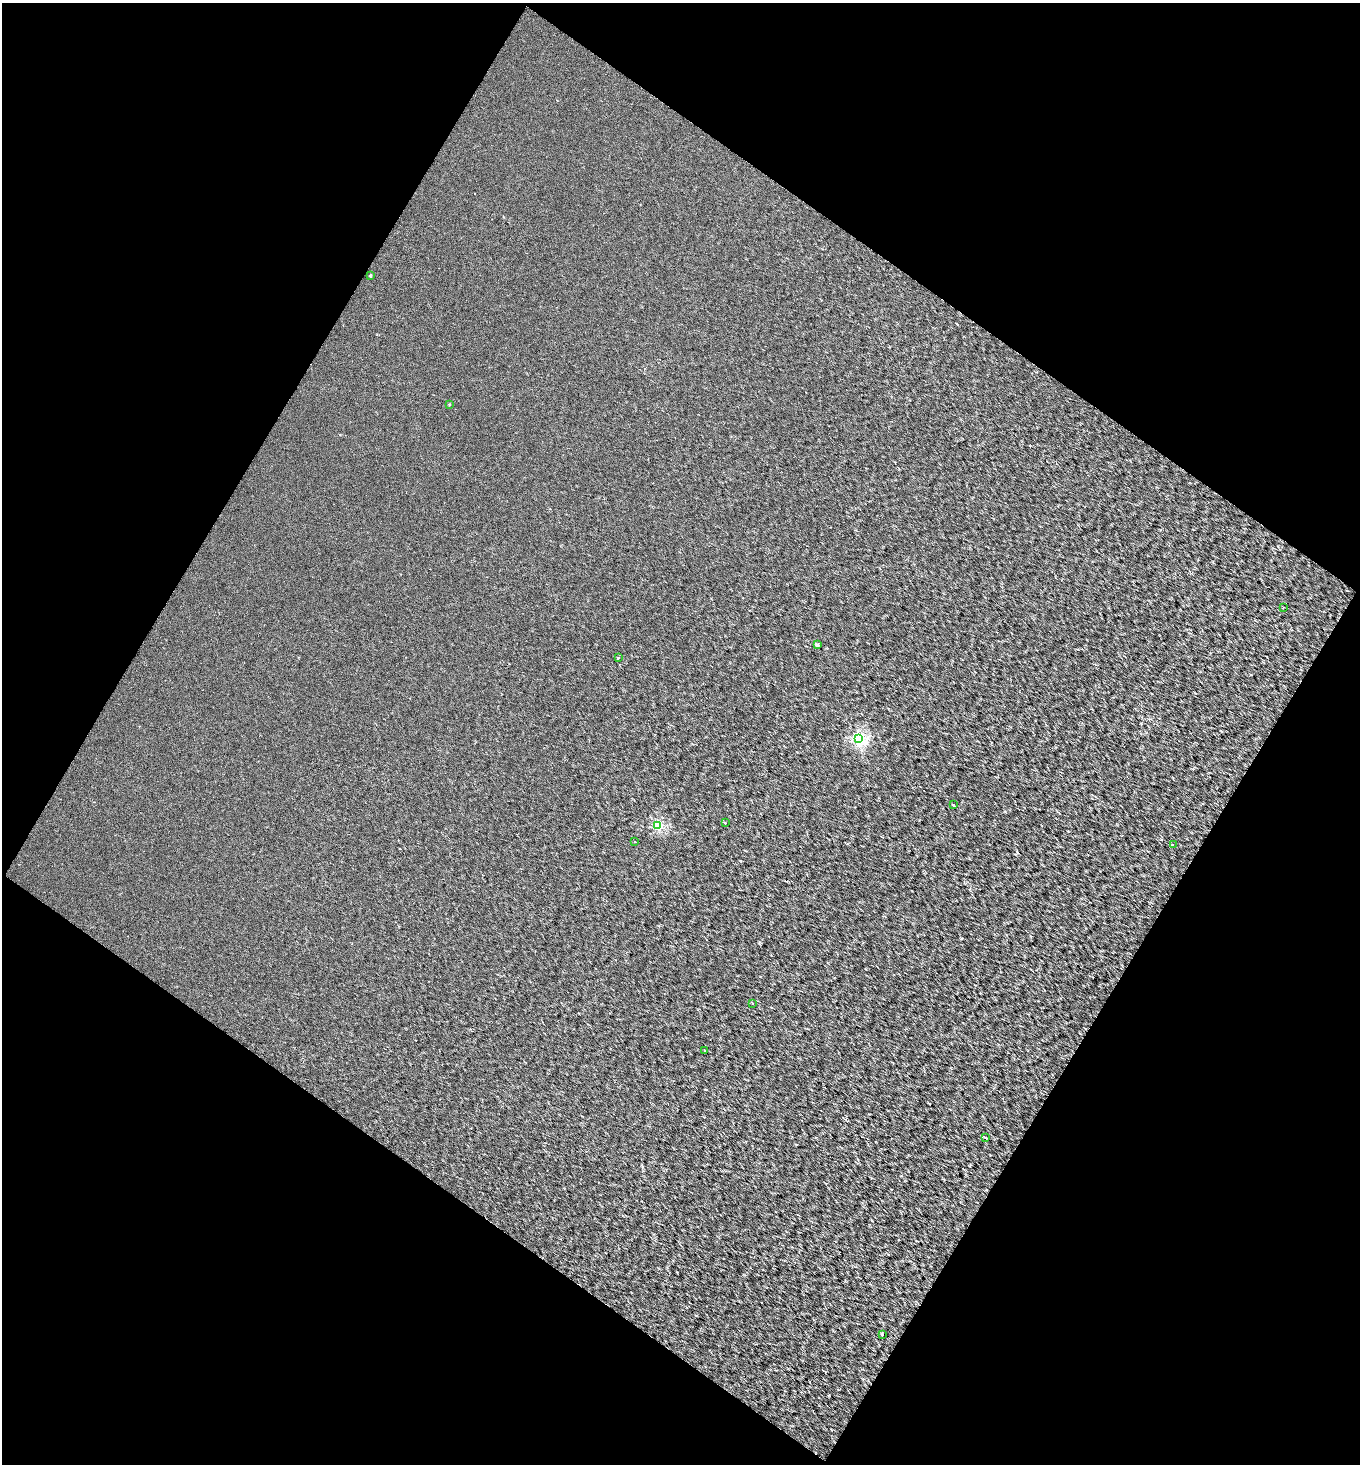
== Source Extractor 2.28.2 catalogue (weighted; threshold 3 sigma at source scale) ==
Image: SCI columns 128-2843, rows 2-2924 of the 2954 x 2924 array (HDU 1 of 3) = the unmasked area's bounding box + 8 px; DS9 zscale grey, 2 x 2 block average (1 PNG px = mean of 2 x 2 image px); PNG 1362 x 1466 px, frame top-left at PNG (2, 3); each listed source drawn as its Kron ellipse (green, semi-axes under 4 px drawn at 4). Shown black and unused: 48% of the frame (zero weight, under 2 of 3 exposures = <1% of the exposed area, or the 3 px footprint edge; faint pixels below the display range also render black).
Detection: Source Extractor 2.28.2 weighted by HDU 2 'WHT'. Background 0.00135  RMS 0.005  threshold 0.0224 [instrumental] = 3 sigma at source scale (4.5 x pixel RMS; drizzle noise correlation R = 1.50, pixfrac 1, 0.0396/0.0396 arcsec/px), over >= 5 px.
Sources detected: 15; all 15 listed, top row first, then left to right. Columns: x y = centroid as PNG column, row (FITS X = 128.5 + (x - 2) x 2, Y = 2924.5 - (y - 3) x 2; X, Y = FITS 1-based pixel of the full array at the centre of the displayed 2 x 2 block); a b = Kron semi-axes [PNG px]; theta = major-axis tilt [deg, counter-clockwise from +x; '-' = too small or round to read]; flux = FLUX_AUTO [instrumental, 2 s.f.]
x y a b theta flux
370 276 2 2 - 2.8
449 404 3 2 - 0.91
1283 607 3 2 - 0.6
817 645 2 2 - 4.8
618 658 2 2 - 1.4
859 738 3 3 - 160
954 805 3 2 - 0.88
725 823 3 2 - 0.56
658 825 3 3 - 90
635 842 2 2 - 4.6
1173 845 2 2 - 0.43
752 1003 3 2 - 1
705 1051 2 2 - 4.5
986 1138 3 2 - 0.98
882 1335 2 2 - 2.8
Diffuse or blended objects may show on this block-average render without a row.